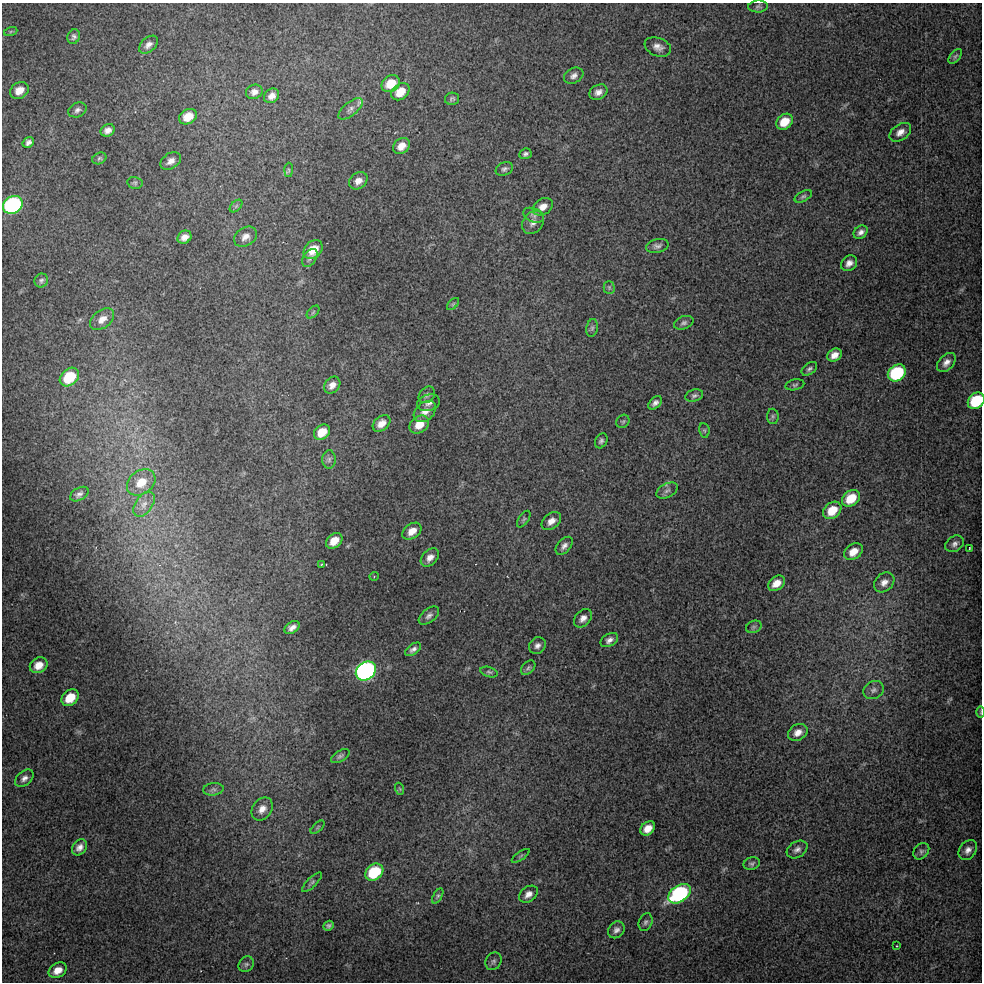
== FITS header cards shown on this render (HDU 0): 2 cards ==
NAXIS1  =                  980 / Axis length
NAXIS2  =                  980 / Axis length

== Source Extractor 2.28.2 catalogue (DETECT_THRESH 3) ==
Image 980 x 980 px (HDU 0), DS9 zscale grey, 1 PNG px = 1 image px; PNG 984 x 984 px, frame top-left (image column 1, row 980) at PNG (2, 3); each listed source drawn as its Kron ellipse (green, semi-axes under 4 px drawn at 4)
Background 62.5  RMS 3.2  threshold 9.58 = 3 sigma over >= 5 px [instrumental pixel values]
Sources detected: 129; all 129 listed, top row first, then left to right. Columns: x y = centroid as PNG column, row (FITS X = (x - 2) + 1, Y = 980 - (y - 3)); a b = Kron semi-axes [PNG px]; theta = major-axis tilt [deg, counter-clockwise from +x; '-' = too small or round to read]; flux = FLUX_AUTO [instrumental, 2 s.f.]
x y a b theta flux
758 6 10 6 2 500
11 31 7 4 19 350
74 37 7 6 - 630
148 45 11 7 42 1100
658 47 14 9 -21 1500
955 56 9 5 51 450
574 76 10 7 28 970
391 84 10 8 35 4200
19 90 10 8 32 2400
254 92 8 7 - 1200
400 92 10 7 38 3200
598 92 9 7 28 1300
272 96 8 6 41 1400
452 99 7 6 - 500
351 109 15 6 40 1200
77 110 9 7 23 790
188 117 9 7 32 3200
785 122 9 7 41 4000
108 130 7 6 - 1100
900 132 12 7 35 1400
28 142 6 5 - 780
401 146 9 7 40 2000
525 154 6 5 - 520
99 158 7 5 25 400
171 161 11 7 35 1200
504 169 9 6 24 600
289 170 7 4 89 350
358 181 10 8 37 1500
135 183 7 6 - 440
803 196 9 5 28 500
13 205 10 8 32 46000
236 206 7 4 45 380
543 207 11 8 32 1700
534 215 11 6 -21 790
533 222 12 9 53 1400
861 232 8 6 42 930
184 237 7 6 - 1300
245 237 12 9 32 1500
657 246 11 6 13 850
313 250 11 8 46 3800
310 258 10 6 56 720
849 263 9 7 42 1300
41 280 7 6 - 520
609 287 6 5 - 400
453 304 7 4 45 340
313 312 8 4 46 380
102 319 13 9 38 2000
684 323 10 6 21 670
592 328 9 5 80 550
834 355 8 6 33 1600
946 362 11 7 44 1300
809 369 9 5 37 560
897 373 9 7 39 20000
69 377 11 8 41 8000
332 385 9 7 48 1400
795 385 9 5 12 470
427 395 9 7 45 760
694 396 9 6 18 600
976 401 9 7 44 12000
429 403 11 8 15 1200
655 403 8 5 44 820
425 412 12 9 41 1900
773 416 8 6 -88 470
623 421 7 6 - 400
381 423 10 7 41 1800
419 425 10 8 36 2900
704 430 7 5 -83 350
322 432 9 6 37 3200
601 441 8 6 63 580
329 459 9 6 89 660
141 482 15 11 38 4100
667 491 11 7 26 900
79 494 10 6 31 750
851 498 10 7 38 5400
144 504 14 8 56 1800
832 510 10 7 40 4600
524 519 9 5 56 440
551 521 11 7 39 1600
412 531 10 7 36 2100
334 541 9 7 42 2800
955 544 10 7 35 890
564 546 10 6 48 960
969 548 3 2 - 140
853 552 10 7 37 2500
430 557 10 7 45 1400
321 565 4 2 - 190
374 576 5 3 - 180
884 582 11 9 42 1500
776 583 9 6 36 2300
429 616 12 6 39 850
583 618 10 7 46 1200
292 627 8 5 33 1100
754 627 8 6 20 440
609 640 9 6 30 1000
537 646 9 7 43 920
413 649 9 5 35 790
39 665 9 7 32 2300
528 668 8 6 46 500
366 671 10 9 - 89000
489 672 9 5 -15 490
874 690 10 8 25 960
70 698 9 7 40 4600
980 712 6 4 89 260
798 732 10 7 31 1700
340 756 10 5 32 610
24 778 10 7 40 1000
213 789 10 6 8 730
400 789 6 4 -71 250
262 809 12 9 54 1900
318 827 8 4 42 340
648 828 8 6 41 2200
79 847 9 6 50 1300
797 849 11 8 30 1000
968 850 11 8 52 1300
921 851 9 7 46 650
521 856 10 2 35 310
752 864 8 6 15 560
374 872 10 7 40 11000
312 882 13 5 44 510
528 894 10 7 38 1300
679 894 13 8 35 35000
438 896 8 4 61 400
645 922 9 6 66 640
329 926 5 4 - 550
616 930 9 7 46 960
897 946 3 2 - 210
493 961 9 7 61 710
246 964 8 7 - 560
58 970 9 7 31 2200
At the frame edge (FLAGS 8, measured only in part): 2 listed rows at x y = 976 401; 980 712